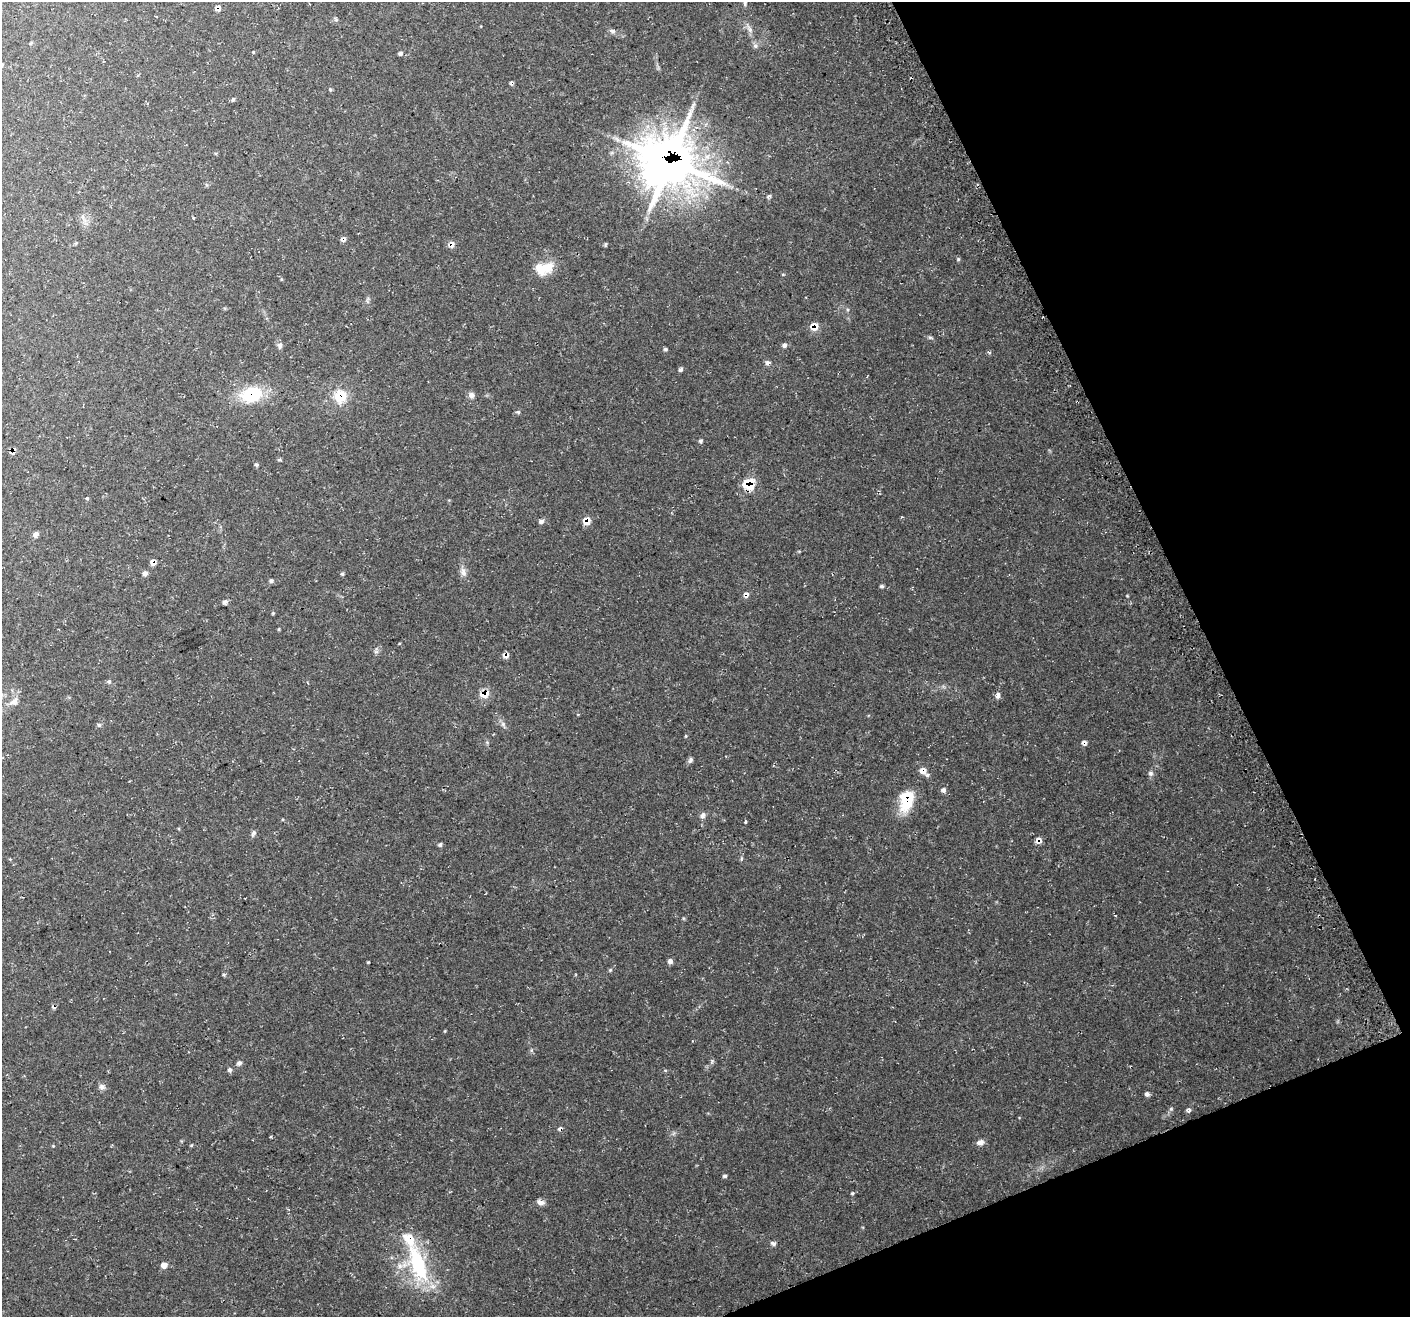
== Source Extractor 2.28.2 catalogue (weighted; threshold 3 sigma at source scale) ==
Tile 12 of 4 x 4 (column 4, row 3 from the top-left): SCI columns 4254-5661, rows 1418-2732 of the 5696 x 5522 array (HDU 1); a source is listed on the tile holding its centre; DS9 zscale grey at full resolution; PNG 1412 x 1319 px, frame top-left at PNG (2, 2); no overlay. Shown black and unused: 20% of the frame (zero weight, under 3 of 4 exposures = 3% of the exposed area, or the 3 px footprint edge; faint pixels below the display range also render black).
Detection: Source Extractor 2.28.2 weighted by HDU 2 'WHT'; one run over the whole footprint, this tile lists its part. Background 0.0483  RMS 0.0041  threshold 0.0182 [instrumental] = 3 sigma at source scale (4.5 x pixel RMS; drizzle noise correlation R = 1.50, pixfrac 1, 0.0396/0.0396 arcsec/px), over >= 5 px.
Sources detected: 96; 2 cosmic-ray / hot-pixel residue — not listed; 4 inside a brighter listed object's ellipse — not listed separately; the other 90 listed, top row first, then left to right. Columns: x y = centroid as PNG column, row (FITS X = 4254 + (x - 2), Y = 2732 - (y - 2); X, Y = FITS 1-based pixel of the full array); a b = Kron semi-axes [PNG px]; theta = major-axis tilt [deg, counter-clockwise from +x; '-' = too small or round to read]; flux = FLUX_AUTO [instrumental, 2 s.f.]
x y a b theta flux
745 3 7 4 79 0.69
218 8 7 6 - 1.9
336 19 7 4 -45 0.59
750 29 14 5 -58 1.9
612 31 9 6 -11 1
31 43 5 4 - 0.43
755 46 7 6 - 0.96
253 52 5 3 - 0.3
400 53 6 5 - 0.77
2 65 4 3 - 0.33
233 99 6 4 61 0.62
670 162 24 22 -15 850
769 196 8 3 22 0.65
343 239 7 5 44 1.1
451 244 8 8 - 1.8
605 244 6 3 89 0.46
958 259 5 5 - 0.52
544 269 24 15 15 8.3
783 274 5 3 - 0.31
367 300 13 2 73 0.57
814 327 9 8 - 4.1
930 338 8 4 -9 0.65
784 345 5 5 - 1.2
280 346 9 7 -83 1.2
665 349 5 4 - 0.64
767 363 7 6 - 1
680 369 5 4 - 0.91
251 394 23 16 14 19
471 395 8 7 - 1.5
340 396 16 14 82 9
518 412 6 5 - 0.63
700 441 5 4 - 0.64
13 451 12 5 63 1.2
279 460 5 4 - 0.55
256 465 5 5 - 0.64
748 485 11 10 - 11
87 498 5 4 - 0.45
541 521 7 5 19 1.1
587 521 8 8 - 3.8
36 534 7 5 54 1.4
153 562 6 6 - 1.9
463 572 14 7 -77 2.1
145 573 6 6 - 1.5
342 574 5 4 - 0.59
271 581 6 6 - 0.76
882 586 5 4 - 0.67
746 595 8 6 65 1.5
225 601 7 5 21 1.2
273 613 4 4 - 0.42
279 629 5 3 - 0.35
376 652 6 4 -18 0.73
506 656 7 6 - 1.7
109 681 6 5 - 0.7
484 694 9 7 22 5.8
998 695 7 6 - 1.5
12 702 11 8 20 2.1
503 724 7 6 - 1.1
99 725 6 6 - 0.67
686 736 5 3 - 0.35
1084 743 8 5 -67 1.2
691 760 8 5 66 1.1
923 771 9 8 - 2.6
1150 773 8 6 -46 1.1
943 790 7 6 - 1.1
907 801 20 12 76 18
703 815 8 7 - 1.3
745 822 4 3 - 0.7
253 833 9 5 53 0.88
1038 840 8 7 - 1.9
440 844 5 5 - 0.82
741 858 6 3 -73 0.5
670 961 5 5 - 1.4
368 962 5 3 - 0.34
610 970 5 4 - 0.49
712 1061 7 4 89 0.65
239 1063 6 5 - 1.2
230 1070 6 5 - 0.97
102 1087 8 7 - 1.4
1147 1094 6 5 - 1.2
1171 1109 5 5 - 0.6
1189 1110 8 5 89 0.96
271 1137 3 3 - 0.5
980 1142 8 6 13 2.1
53 1146 4 4 - 0.32
725 1176 5 4 - 0.72
852 1193 4 4 - 0.45
540 1202 11 6 -15 1.7
774 1244 7 4 46 0.86
418 1264 57 20 -72 32
164 1265 7 6 - 2.2
Overlapping masked pixels (flux is a lower limit): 18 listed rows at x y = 218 8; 670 162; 343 239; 451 244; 814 327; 251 394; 340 396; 13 451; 748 485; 587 521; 153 562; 746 595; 506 656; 484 694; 1084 743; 923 771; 907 801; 1038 840
Isophote crosses this tile's border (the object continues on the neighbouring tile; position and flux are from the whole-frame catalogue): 1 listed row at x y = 2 65